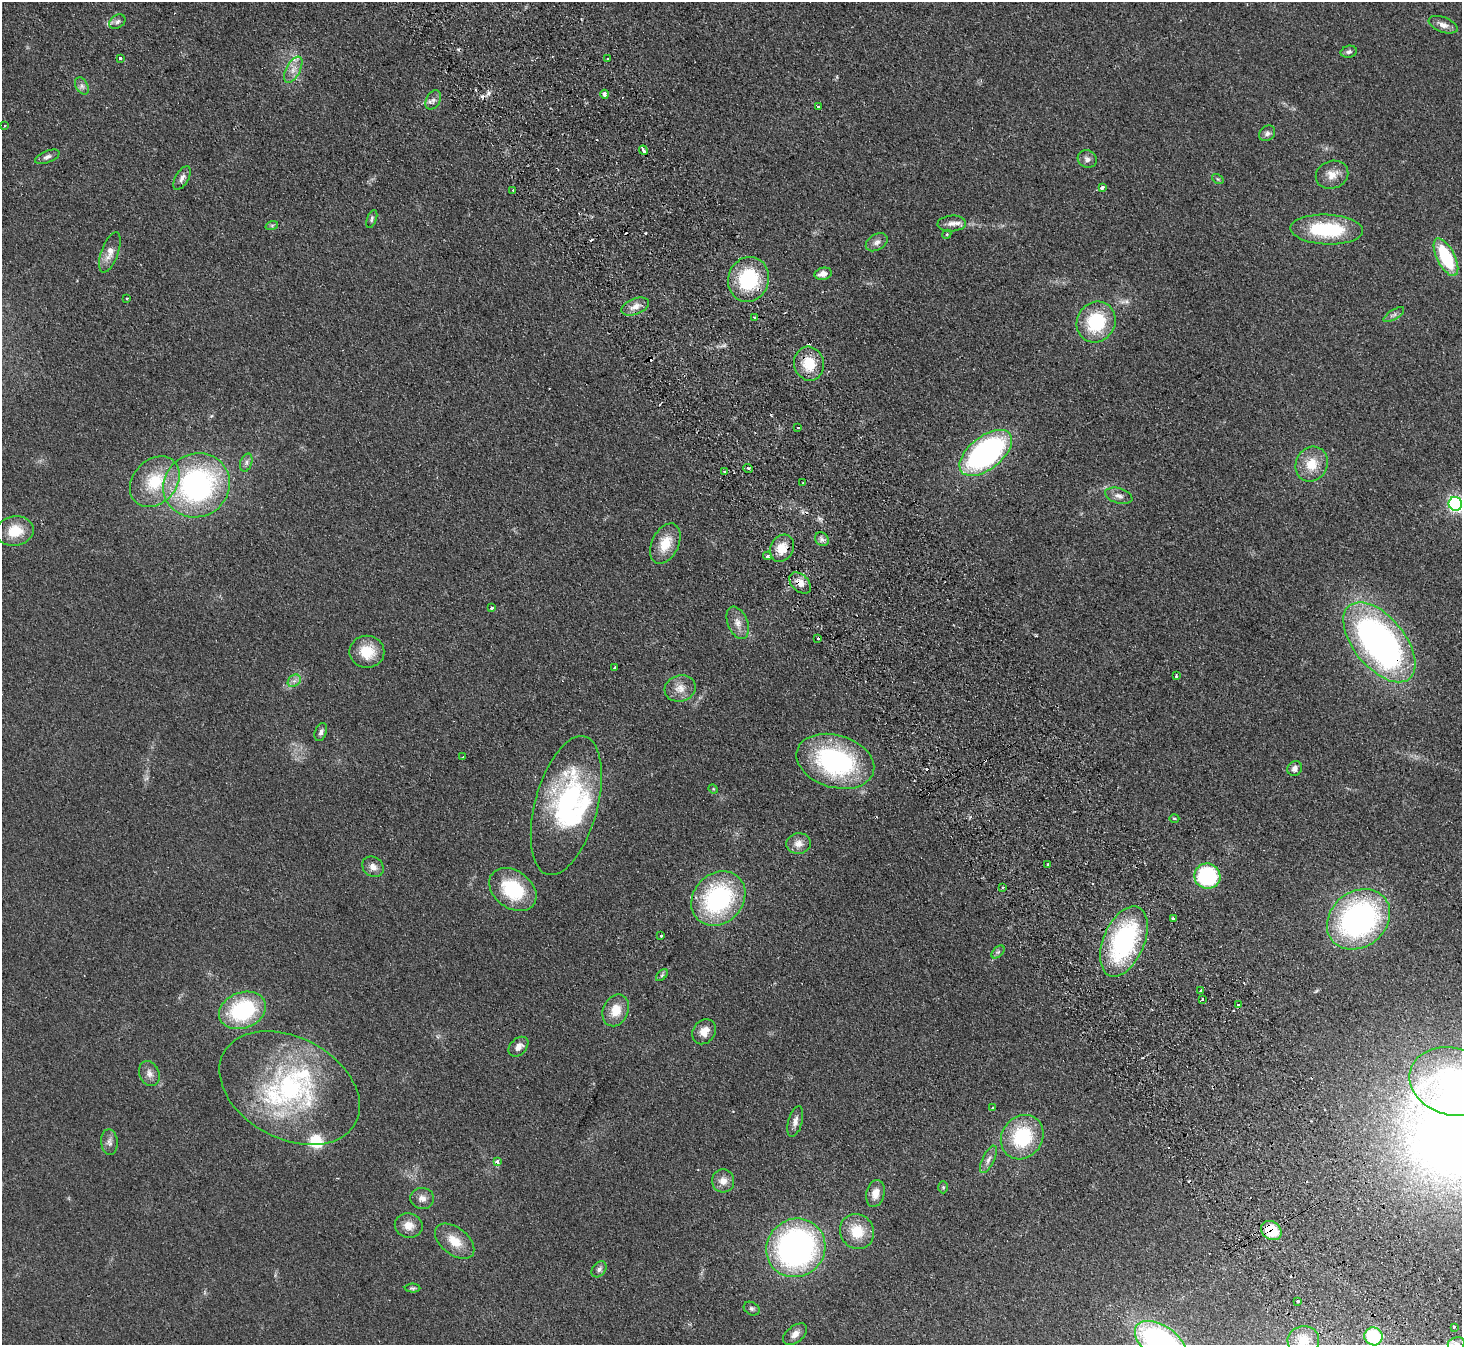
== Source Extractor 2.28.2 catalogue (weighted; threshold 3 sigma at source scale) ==
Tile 6 of 4 x 4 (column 2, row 2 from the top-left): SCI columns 1511-2970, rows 3019-4361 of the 5940 x 5898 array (HDU 1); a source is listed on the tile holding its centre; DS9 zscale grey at full resolution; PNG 1464 x 1347 px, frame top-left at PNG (2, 2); each listed source drawn as its Kron ellipse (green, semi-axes under 4 px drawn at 4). Shown black and unused: <1% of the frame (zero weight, under 2 of 3 exposures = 3% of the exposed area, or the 3 px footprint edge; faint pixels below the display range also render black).
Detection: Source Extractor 2.28.2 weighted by HDU 2 'WHT'; one run over the whole footprint, this tile lists its part. Background 0.0777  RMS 0.0086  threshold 0.0385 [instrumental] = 3 sigma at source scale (4.5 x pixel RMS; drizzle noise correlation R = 1.50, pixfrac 1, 0.05/0.05 arcsec/px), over >= 5 px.
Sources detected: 138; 1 inside a brighter object's white glare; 14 cosmic-ray / hot-pixel residue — neither listed nor drawn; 6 inside a brighter listed object's ellipse — not listed separately; the other 117 listed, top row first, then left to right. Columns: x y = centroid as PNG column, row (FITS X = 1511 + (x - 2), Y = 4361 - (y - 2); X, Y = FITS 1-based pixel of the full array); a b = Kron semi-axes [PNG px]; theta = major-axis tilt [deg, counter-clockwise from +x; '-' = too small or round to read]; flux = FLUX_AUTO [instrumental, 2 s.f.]
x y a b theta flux
117 22 9 6 33 3
1443 25 15 7 -21 5.7
1349 52 8 6 14 2.5
120 58 3 3 - 2.2
608 59 3 2 - 1.2
293 70 14 7 62 6.6
82 86 9 6 -60 3
605 94 4 3 - 9.9
433 100 10 7 62 3.4
818 106 3 3 - 4.1
4 126 3 2 - 0.71
1267 133 8 7 - 3.1
643 150 4 3 - 3.1
47 157 13 6 22 3
1087 159 10 8 -26 3.6
1332 175 16 13 20 9.5
182 178 13 6 61 3.5
1218 179 6 4 -33 1
1102 188 4 3 - 7.4
513 190 3 3 - 2.2
372 219 9 4 68 1.8
952 224 14 8 4 5.2
272 225 6 4 19 1.3
1327 229 36 15 -2 56
947 234 5 3 - 0.83
877 242 12 7 31 4
110 252 21 8 70 9.1
1446 257 21 9 -63 50
823 274 9 6 12 5.7
749 279 23 20 69 57
127 298 3 2 - 1.1
635 307 15 8 21 6.8
1394 315 12 5 32 2.5
755 317 3 3 - 1.7
1096 322 21 19 57 49
809 364 17 15 -75 22
798 427 3 3 - 2
986 453 31 16 38 200
246 463 9 6 72 2.8
1312 464 18 15 64 18
748 468 5 3 - 1
725 472 3 3 - 5.8
155 482 28 21 47 37
803 483 3 2 - 0.95
196 485 34 31 30 180
1119 496 14 7 -16 4.6
1455 504 7 6 - 200
15 531 19 14 9 18
822 539 7 6 - 2.7
665 544 21 13 64 18
782 548 14 11 60 14
768 556 4 3 - 2
800 583 13 8 -44 7.6
492 608 3 3 - 3.6
738 623 17 10 -68 7.3
818 638 3 3 - 2.1
1379 642 47 25 -51 330
367 652 17 16 - 20
615 668 3 3 - 4.9
1176 676 3 3 - 1.5
294 681 7 5 43 2.9
680 688 16 13 17 9.1
321 732 9 6 70 2.6
463 757 3 2 - 1.2
835 761 40 26 -16 130
1295 769 8 6 53 4.1
713 789 5 4 - 0.83
566 805 71 31 75 140
1174 818 5 3 - 0.85
799 844 12 10 5 6.5
1048 864 3 3 - 1.8
373 867 11 9 -38 5.5
1207 876 13 12 - 75
1003 887 3 3 - 1.1
513 889 26 18 -36 49
718 898 29 24 46 110
1173 918 3 3 - 1.9
1359 919 34 27 38 210
661 936 3 3 - 1.8
1124 941 37 20 67 120
998 952 8 4 44 1.9
662 975 7 4 45 1.5
1201 990 3 3 - 3.6
1202 999 3 2 - 1.3
1238 1005 3 3 - 1.8
242 1010 24 18 21 78
616 1010 16 12 67 15
704 1032 13 11 54 8.5
518 1047 11 8 45 5.7
149 1073 13 9 -66 5.2
1453 1082 44 33 -15 160
290 1088 75 50 -28 150
992 1108 3 2 - 1
795 1121 16 7 75 4.9
1022 1137 23 20 53 53
109 1142 13 8 -86 4.1
988 1159 15 6 65 3.9
497 1162 4 4 - 5.9
723 1181 11 11 - 7.1
943 1187 6 5 - 1.4
875 1193 13 9 77 8.3
422 1198 12 10 -6 5.4
409 1225 14 12 -12 9.1
1271 1230 11 8 -34 23
857 1231 18 16 -53 21
455 1241 23 13 -38 16
796 1248 30 28 40 260
599 1269 9 6 52 2.9
412 1288 8 4 -1 1.4
1297 1301 3 3 - 2.1
752 1309 8 6 -31 2
1454 1327 3 3 - 2.3
795 1334 14 8 39 5.7
1373 1336 9 9 - 42
1303 1340 16 14 11 15
1161 1342 29 16 -35 200
1456 1344 9 6 13 3.8
Overlapping masked pixels (flux is a lower limit): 5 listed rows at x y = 809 364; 782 548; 800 583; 1379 642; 1271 1230
Isophote crosses this tile's border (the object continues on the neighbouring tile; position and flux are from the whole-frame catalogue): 5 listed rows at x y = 1455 504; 1453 1082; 1303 1340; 1161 1342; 1456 1344